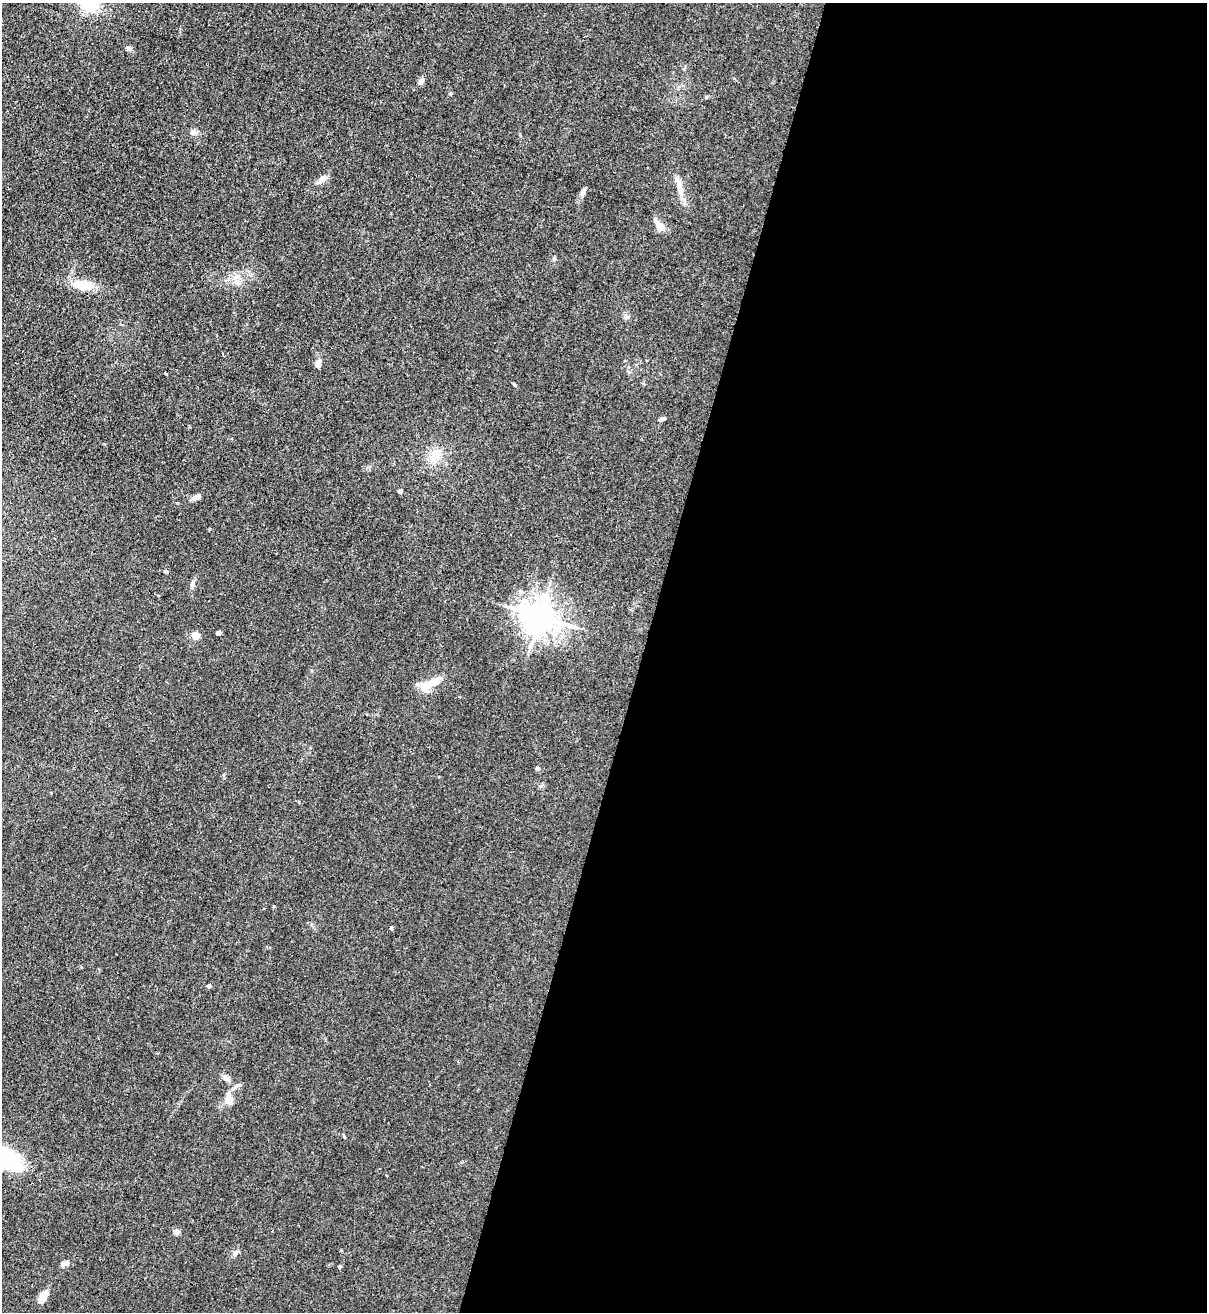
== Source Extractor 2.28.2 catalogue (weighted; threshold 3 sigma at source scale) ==
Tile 12 of 4 x 4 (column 4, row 3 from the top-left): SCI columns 3958-5162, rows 1342-2651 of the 5380 x 5306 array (HDU 1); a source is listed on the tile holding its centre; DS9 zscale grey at full resolution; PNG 1209 x 1314 px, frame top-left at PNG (2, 3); no overlay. Shown black and unused: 47% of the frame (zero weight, under 3 of 4 exposures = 7% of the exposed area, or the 3 px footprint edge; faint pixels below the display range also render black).
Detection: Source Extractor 2.28.2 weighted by HDU 2 'WHT'; one run over the whole footprint, this tile lists its part. Background 0.0233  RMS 0.0028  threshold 0.0126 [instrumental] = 3 sigma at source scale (4.5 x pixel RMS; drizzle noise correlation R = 1.50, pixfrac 1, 0.05/0.05 arcsec/px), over >= 5 px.
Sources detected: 30; all 30 listed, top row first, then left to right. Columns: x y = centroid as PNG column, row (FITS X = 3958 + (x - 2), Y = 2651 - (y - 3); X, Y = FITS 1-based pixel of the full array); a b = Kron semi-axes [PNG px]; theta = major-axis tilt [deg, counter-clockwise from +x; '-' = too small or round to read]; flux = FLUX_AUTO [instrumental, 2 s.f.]
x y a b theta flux
89 4 23 18 -33 11
421 81 9 6 63 1.1
706 97 5 4 - 0.31
194 132 8 6 88 0.84
322 179 11 7 28 1.6
678 183 21 7 -76 2.5
583 191 8 5 65 1.2
660 226 12 6 -50 3.7
84 285 22 13 -11 5.6
318 364 9 6 71 1.3
661 419 7 5 27 0.59
434 456 18 13 61 4.4
400 491 5 4 - 0.64
196 497 11 6 16 1.5
193 583 11 4 85 0.75
540 617 10 8 -13 470
219 633 4 4 - 0.9
195 635 5 5 - 4.6
429 684 27 9 24 4.9
537 768 4 4 - 1
391 928 4 3 - 0.48
209 986 4 4 - 0.65
226 1078 11 6 -39 1.2
229 1099 15 9 -79 2.4
7 1159 37 18 -36 19
176 1232 4 4 - 2.9
235 1253 10 6 66 0.93
63 1264 8 7 - 0.89
339 1267 4 4 - 0.36
43 1296 12 6 57 5
Isophote crosses this tile's border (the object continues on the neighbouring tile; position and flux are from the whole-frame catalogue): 2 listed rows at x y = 89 4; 7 1159
Unlisted compact peaks at least as high as the median listed source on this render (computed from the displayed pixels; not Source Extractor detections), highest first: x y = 130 49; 554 259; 450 94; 344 1137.